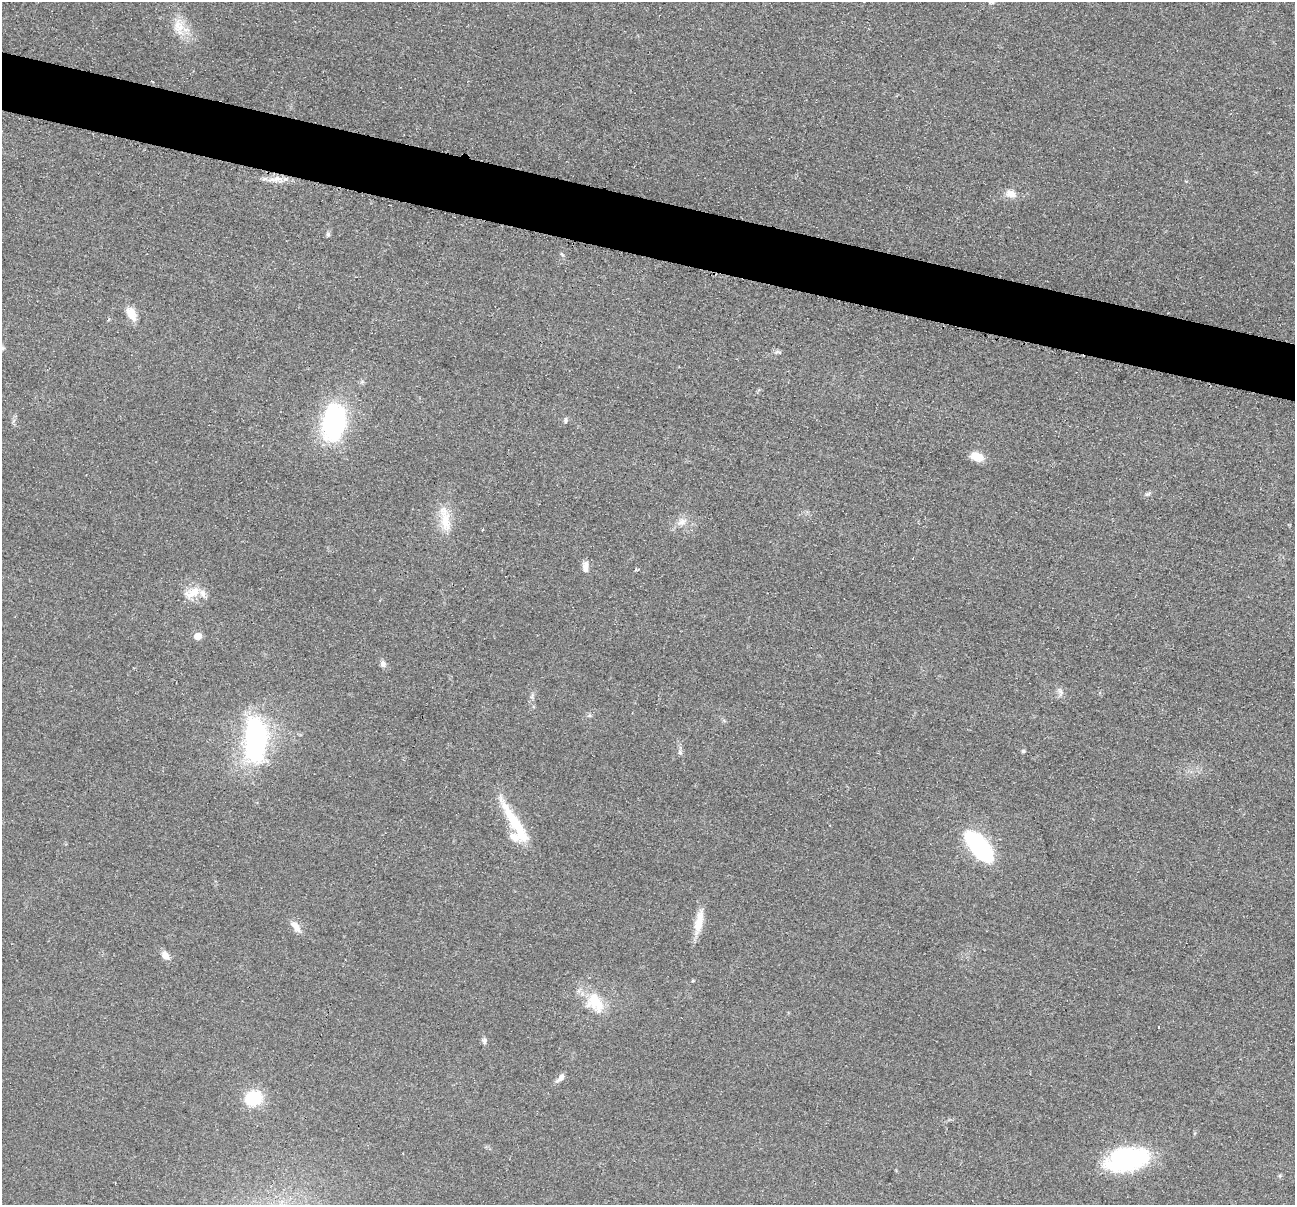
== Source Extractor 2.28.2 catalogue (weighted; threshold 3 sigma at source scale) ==
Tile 11 of 4 x 4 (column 3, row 3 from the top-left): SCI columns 2597-3889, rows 1462-2664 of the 5193 x 5209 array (HDU 1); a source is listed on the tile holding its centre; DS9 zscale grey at full resolution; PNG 1297 x 1207 px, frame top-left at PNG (2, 2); no overlay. Shown black and unused: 5% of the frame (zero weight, under 2 of 3 exposures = <1% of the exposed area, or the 3 px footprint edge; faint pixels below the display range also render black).
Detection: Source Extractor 2.28.2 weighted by HDU 2 'WHT'; one run over the whole footprint, this tile lists its part. Background 0.0456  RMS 0.0085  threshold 0.0382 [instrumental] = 3 sigma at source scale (4.5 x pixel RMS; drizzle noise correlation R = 1.50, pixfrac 1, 0.05/0.05 arcsec/px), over >= 5 px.
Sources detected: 42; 1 inside a brighter object's white glare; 1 cosmic-ray / hot-pixel residue — not listed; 3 inside a brighter listed object's ellipse — not listed separately; the other 37 listed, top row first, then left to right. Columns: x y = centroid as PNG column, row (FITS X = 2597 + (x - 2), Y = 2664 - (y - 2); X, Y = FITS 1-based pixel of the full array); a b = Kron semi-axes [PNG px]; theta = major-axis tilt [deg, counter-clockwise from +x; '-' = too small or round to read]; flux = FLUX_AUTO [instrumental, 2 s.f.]
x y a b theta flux
179 27 29 15 -74 19
276 179 18 10 -10 9.6
1011 194 14 9 -17 8.2
328 234 6 5 - 1.8
562 254 8 3 -45 1.1
131 314 20 11 -61 11
778 352 11 4 5 2
566 420 7 6 - 2.1
333 422 35 20 80 140
977 457 15 10 -16 11
1148 494 9 5 19 2.1
446 521 34 14 -83 21
682 522 16 9 25 7.7
483 529 3 3 - 1.9
585 567 12 7 -89 6.6
635 570 5 3 - 1.4
192 593 25 13 23 15
198 636 5 5 - 14
383 664 9 7 -81 3.9
1060 692 16 8 -77 4.2
532 696 9 4 68 2.3
589 716 7 4 2 1.5
255 740 50 23 88 150
1023 751 5 4 - 1.5
680 752 8 6 90 2.3
516 825 68 11 -59 39
979 846 30 14 -50 130
699 922 34 10 79 15
296 926 18 8 -53 7.3
165 955 10 7 -55 7
693 981 5 3 - 0.88
595 1003 30 21 -56 30
484 1041 8 6 -85 2.7
560 1078 14 6 44 4.4
253 1098 16 14 21 38
1124 1160 40 28 8 90
1280 1176 6 5 - 1.2